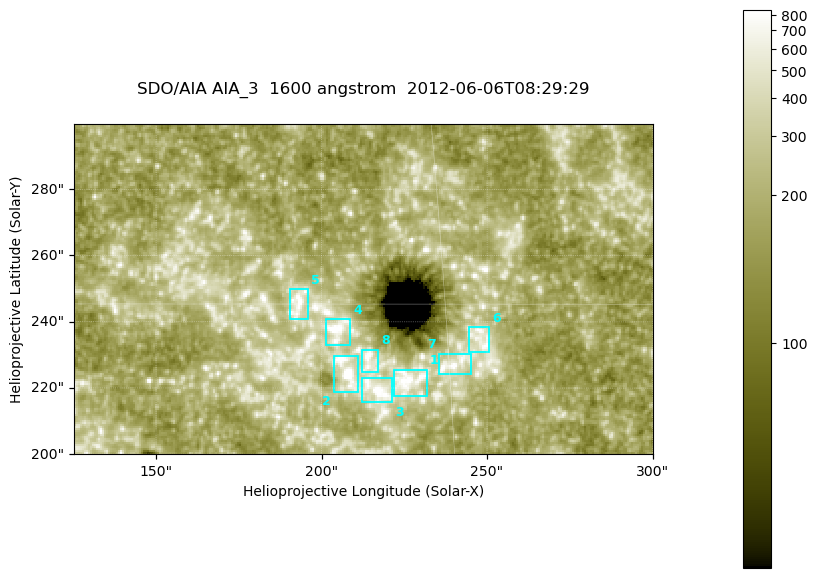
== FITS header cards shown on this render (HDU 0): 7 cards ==
TELESCOP= 'SDO/AIA '
INSTRUME= 'AIA_3   '
WAVELNTH=                 1600
WAVEUNIT= 'angstrom'
DATE-OBS= '2012-06-06T08:29:29.12'
CTYPE1  = 'HPLN-TAN'
CTYPE2  = 'HPLT-TAN'

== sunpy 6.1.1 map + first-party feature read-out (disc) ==
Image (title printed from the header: SDO/AIA AIA_3  1600 angstrom  2012-06-06T08:29:29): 287 x 164 px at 0.609 arcsec/px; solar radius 946 arcsec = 1552 px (partial field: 0.6% of the solar disc is inside the frame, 100% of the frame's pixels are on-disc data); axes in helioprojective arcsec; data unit not stated in the header (colour bar unlabelled)
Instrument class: DISC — disc imager (sunpy class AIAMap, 1600 A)
Bright regions (active regions / flare kernels): reference = the on-disc median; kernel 3 px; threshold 5 sigma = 338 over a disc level ~184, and >= 1.15x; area >= 47 px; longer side >= 3 px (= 1.8 arcsec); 8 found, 8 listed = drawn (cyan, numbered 1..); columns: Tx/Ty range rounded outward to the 2 arcsec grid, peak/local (2 s.f.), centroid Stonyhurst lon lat
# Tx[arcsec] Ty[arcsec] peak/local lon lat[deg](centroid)
1 222..232 216..226 5.9 +14 +14
2 204..212 218..230 7.7 +13 +14
3 212..222 216..224 5.7 +14 +13
4 200..210 232..242 6.1 +13 +15
5 190..196 240..250 4.6 +12 +15
6 244..252 230..240 4.1 +16 +14
7 234..246 224..232 4.6 +15 +14
8 212..218 224..232 5.1 +13 +14